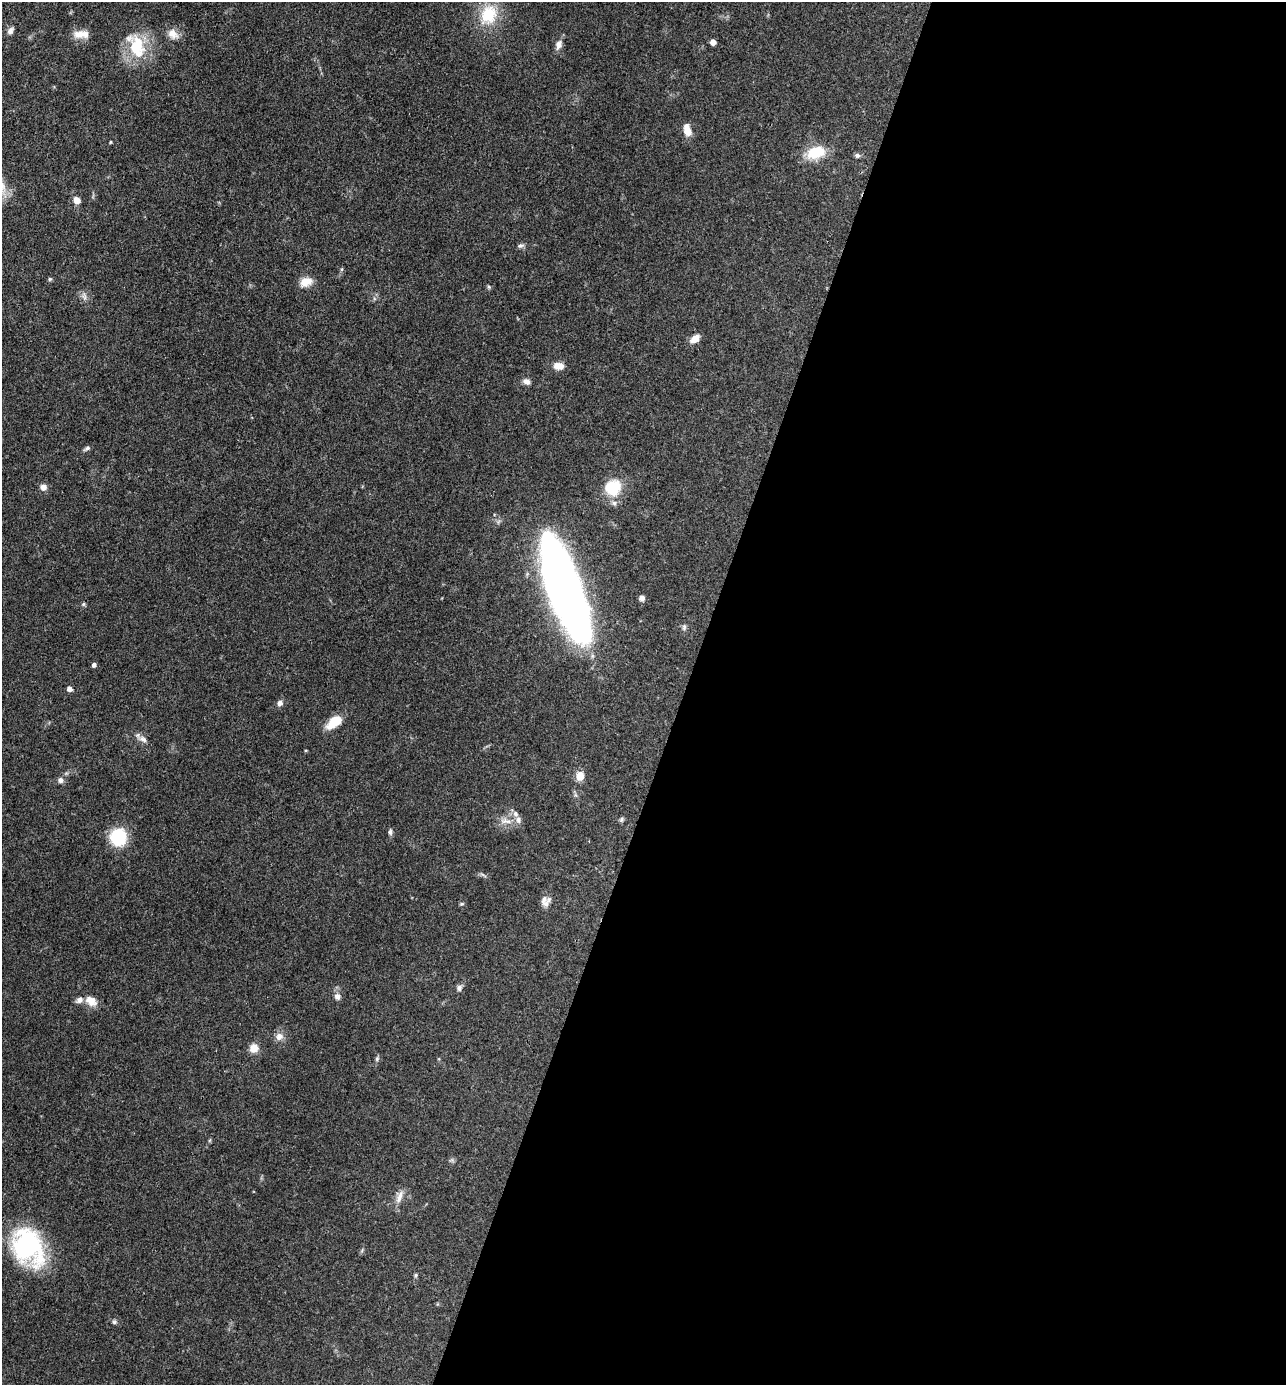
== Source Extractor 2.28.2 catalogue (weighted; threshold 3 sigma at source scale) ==
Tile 12 of 4 x 4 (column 4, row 3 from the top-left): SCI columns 3991-5274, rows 1383-2765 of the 5547 x 5532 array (HDU 1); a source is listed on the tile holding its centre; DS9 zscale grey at full resolution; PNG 1288 x 1387 px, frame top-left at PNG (2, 2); no overlay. Shown black and unused: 47% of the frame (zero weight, under 3 of 4 exposures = <1% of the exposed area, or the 3 px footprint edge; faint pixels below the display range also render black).
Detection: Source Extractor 2.28.2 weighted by HDU 2 'WHT'; one run over the whole footprint, this tile lists its part. Background 0.102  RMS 0.0041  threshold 0.0183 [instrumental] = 3 sigma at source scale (4.5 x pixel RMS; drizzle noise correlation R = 1.50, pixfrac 1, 0.05/0.05 arcsec/px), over >= 5 px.
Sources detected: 58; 4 inside a brighter listed object's ellipse — not listed separately; the other 54 listed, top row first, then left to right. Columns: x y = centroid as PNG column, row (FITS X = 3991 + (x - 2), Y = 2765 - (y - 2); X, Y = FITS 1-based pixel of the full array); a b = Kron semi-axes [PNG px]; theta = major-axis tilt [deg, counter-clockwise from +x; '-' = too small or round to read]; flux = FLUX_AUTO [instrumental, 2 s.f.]
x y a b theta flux
489 15 25 20 67 16
10 31 10 6 58 1.6
81 34 21 10 0 4.7
173 34 15 12 -42 4.1
713 42 5 5 - 2.6
559 45 12 8 81 2.2
137 47 33 20 -78 19
687 130 14 7 -73 4.9
111 142 3 3 - 0.4
816 152 20 13 17 13
857 155 7 6 - 1.1
77 200 7 6 - 3.3
520 246 10 6 10 1.1
50 279 5 5 - 0.55
306 282 16 11 19 4.6
489 287 6 4 -47 0.57
84 296 10 8 -73 1.7
695 339 10 7 38 4.2
558 366 12 8 -7 4
527 382 9 7 -18 1.8
87 448 10 5 36 1
43 487 8 8 - 2.1
613 488 20 19 - 13
563 586 86 25 -70 360
642 598 6 6 - 1.7
83 604 5 5 - 0.6
684 627 9 5 76 1
94 665 4 4 - 1.4
69 689 5 5 - 1.8
280 703 7 7 - 1.6
334 722 19 10 39 8.4
143 739 13 7 -28 2.1
306 750 4 3 - 0.38
580 776 5 5 - 12
60 780 7 7 - 1.6
515 814 9 6 -52 1.6
621 819 7 5 69 0.74
505 821 19 7 -9 3.6
390 832 7 5 -90 0.99
118 837 18 17 - 18
483 875 11 3 -30 0.8
544 900 15 7 75 2.3
462 904 6 4 19 0.54
459 988 8 7 - 1.4
337 996 9 7 -60 1.9
89 999 19 9 -72 3.6
79 1000 10 8 26 1.8
279 1036 9 8 - 2.8
254 1048 9 9 - 4.4
377 1059 7 5 70 0.79
399 1197 20 7 69 3.1
28 1247 35 25 -65 65
416 1275 6 4 89 0.59
114 1322 6 6 - 0.8